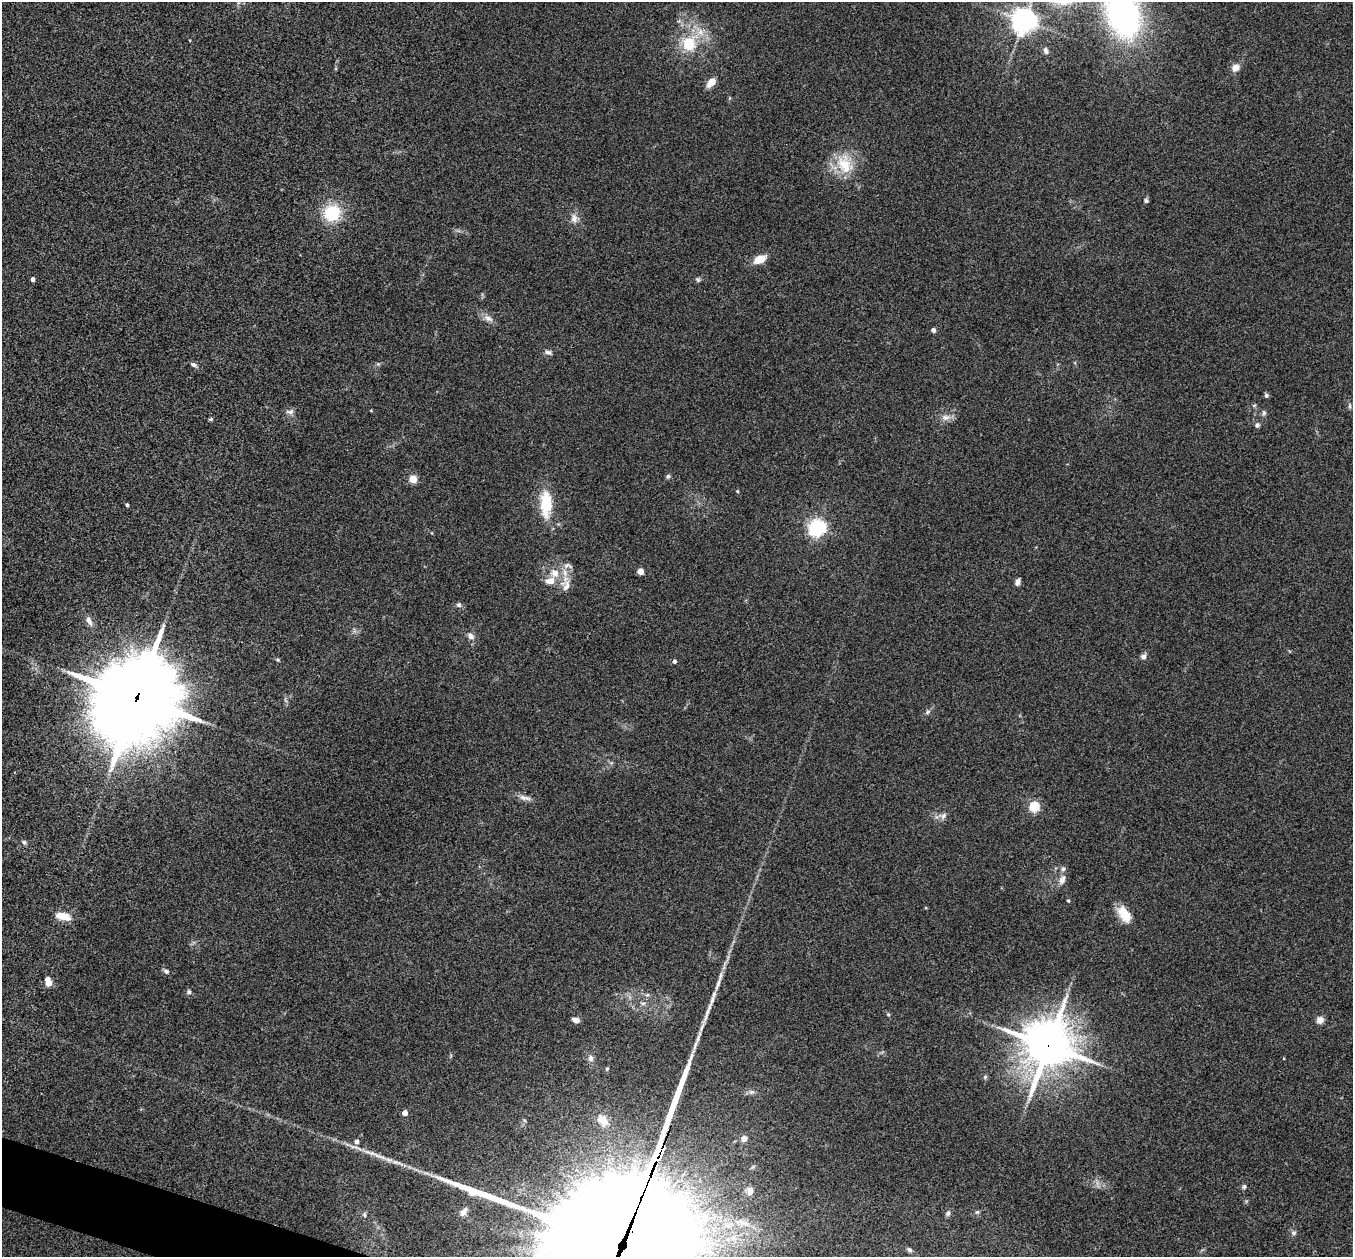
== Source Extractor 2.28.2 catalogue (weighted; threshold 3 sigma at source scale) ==
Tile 7 of 4 x 4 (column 3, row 2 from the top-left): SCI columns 2716-4066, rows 2657-3911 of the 5434 x 5444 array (HDU 1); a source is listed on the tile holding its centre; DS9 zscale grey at full resolution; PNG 1355 x 1259 px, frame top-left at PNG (2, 2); no overlay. Shown black and unused: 1% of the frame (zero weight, under 3 of 4 exposures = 2% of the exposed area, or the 3 px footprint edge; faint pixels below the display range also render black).
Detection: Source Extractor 2.28.2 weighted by HDU 2 'WHT'; one run over the whole footprint, this tile lists its part. Background 0.106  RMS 0.013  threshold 0.0569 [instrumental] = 3 sigma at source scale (4.5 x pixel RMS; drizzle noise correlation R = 1.50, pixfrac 1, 0.05/0.05 arcsec/px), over >= 5 px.
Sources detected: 86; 2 long thin detections or spike segments (spike, bleed or trail) — not listed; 5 inside a brighter listed object's ellipse — not listed separately; the other 79 listed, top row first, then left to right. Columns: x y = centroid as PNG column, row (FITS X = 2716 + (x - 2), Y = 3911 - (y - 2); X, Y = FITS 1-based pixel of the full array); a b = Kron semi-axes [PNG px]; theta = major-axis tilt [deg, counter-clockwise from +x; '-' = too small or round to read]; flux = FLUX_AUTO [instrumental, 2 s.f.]
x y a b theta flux
1123 14 34 22 -71 450
1024 21 7 7 - 1300
689 44 19 16 68 40
1046 51 9 6 -71 4.3
1235 68 8 7 - 10
711 82 11 7 44 12
844 164 28 19 -61 40
1146 201 5 5 - 2.6
332 213 17 16 - 53
574 218 13 9 -86 7.8
759 259 14 8 22 17
33 279 4 3 - 4.4
698 279 7 6 - 2.3
488 318 15 7 -30 7.2
933 330 5 5 - 3.6
548 352 10 6 -17 4
194 365 7 5 -20 3.6
1266 395 5 5 - 2.7
1349 406 8 4 -82 2.4
290 412 11 6 0 4.6
1264 413 7 5 -77 2.8
946 417 12 8 9 7.7
211 419 6 4 11 1.5
1257 425 5 5 - 4.1
668 476 7 5 73 2.3
413 479 5 5 - 43
737 491 4 4 - 1.4
546 504 34 14 -90 43
127 505 4 3 - 2
817 528 8 6 24 440
568 566 14 7 -11 6
640 571 4 4 - 19
550 581 13 9 6 12
1017 582 8 5 73 5.3
566 586 18 9 73 11
459 605 6 6 - 3.4
89 621 13 7 -61 7.4
471 636 10 7 -52 5.9
1144 656 7 7 - 4.1
278 660 6 4 -19 1.7
674 661 4 4 - 3.4
136 698 32 27 56 12000
928 712 7 5 59 2.5
525 798 19 6 -11 6.9
1034 807 5 5 - 87
943 816 9 7 52 4.6
24 842 7 5 -35 2.6
1062 879 15 8 66 7.4
1068 901 4 3 - 1.9
1124 914 19 11 -58 24
63 916 17 8 -12 19
166 971 8 5 -28 2.9
48 982 7 5 -72 26
718 984 24 5 72 12
189 992 6 6 - 2.7
647 995 6 4 18 1.9
643 1003 7 4 1 2.4
576 1020 7 5 -14 7.1
1320 1020 9 9 - 6.6
698 1037 25 4 70 9.8
1048 1046 17 16 - 3800
591 1058 8 7 - 4.9
985 1077 6 5 - 2
405 1113 5 5 - 8.2
603 1120 16 11 -47 14
744 1139 6 6 - 8.9
356 1142 6 6 - 5.4
378 1155 22 4 -26 9.9
396 1162 13 5 -20 6.1
1244 1187 8 5 79 2.4
750 1191 11 8 85 8
463 1212 12 7 54 6
977 1212 5 5 - 1.9
948 1213 7 6 - 2.8
364 1215 7 5 -86 2.5
742 1222 14 7 -26 10
1294 1233 7 7 - 3.3
625 1250 91 36 64 65000
909 1250 6 5 - 2.7
Overlapping masked pixels (flux is a lower limit): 3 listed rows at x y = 136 698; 1048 1046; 625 1250
Isophote crosses this tile's border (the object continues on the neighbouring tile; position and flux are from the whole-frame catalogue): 2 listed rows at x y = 1123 14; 625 1250